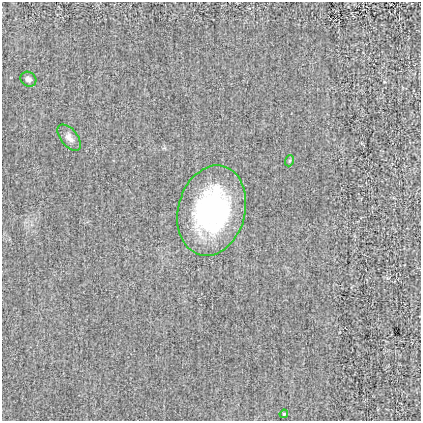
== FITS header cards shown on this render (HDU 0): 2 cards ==
NAXIS1  =                  419
NAXIS2  =                  419

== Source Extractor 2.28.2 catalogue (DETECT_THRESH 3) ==
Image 419 x 419 px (HDU 0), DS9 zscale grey, 1 PNG px = 1 image px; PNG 423 x 423 px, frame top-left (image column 1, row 419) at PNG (2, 2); each listed source drawn as its Kron ellipse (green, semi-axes under 4 px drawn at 4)
Background -9.19e-04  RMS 0.019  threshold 0.0583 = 3 sigma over >= 5 px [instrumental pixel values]
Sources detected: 5; all 5 listed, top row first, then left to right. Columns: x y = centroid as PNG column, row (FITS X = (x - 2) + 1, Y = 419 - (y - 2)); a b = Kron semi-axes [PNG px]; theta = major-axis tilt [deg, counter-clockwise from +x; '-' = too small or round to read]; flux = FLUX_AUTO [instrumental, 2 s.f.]
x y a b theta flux
28 79 8 7 - 5.4
69 138 15 8 -51 8.3
289 161 6 3 71 1.4
212 211 46 33 75 260
284 414 4 3 - 1.7